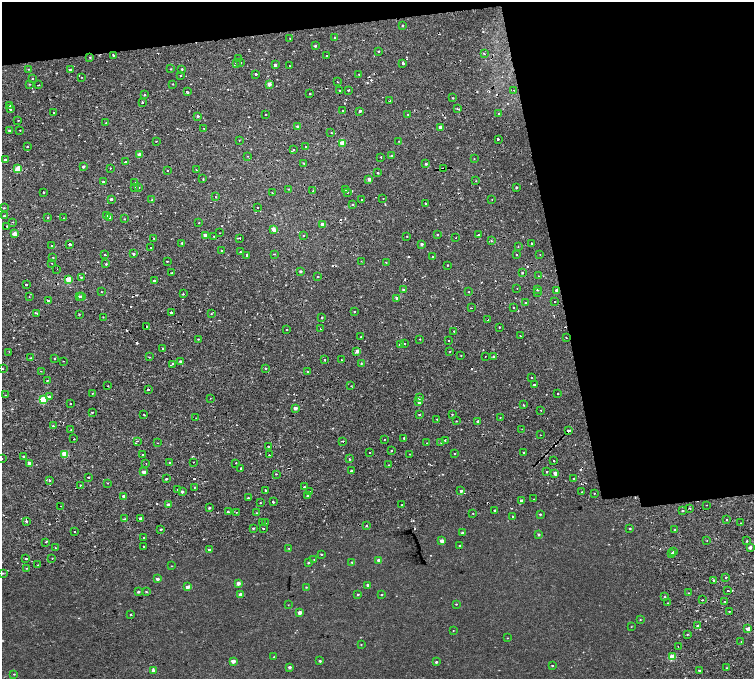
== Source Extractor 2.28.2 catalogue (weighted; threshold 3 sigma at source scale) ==
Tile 3 of 4 x 4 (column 3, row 1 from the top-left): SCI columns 3080-4583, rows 4261-5614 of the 6160 x 5854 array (HDU 1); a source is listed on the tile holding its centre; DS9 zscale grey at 2 x 2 block average (1 PNG px = mean of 2 x 2 image px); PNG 756 x 681 px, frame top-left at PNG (2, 2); each listed source drawn as its Kron ellipse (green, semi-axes under 4 px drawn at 4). Shown black and unused: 24% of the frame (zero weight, under 2 of 4 exposures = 6% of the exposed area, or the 3 px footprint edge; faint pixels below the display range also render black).
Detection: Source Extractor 2.28.2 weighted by HDU 2 'WHT'; one run over the whole footprint, this tile lists its part. Background 0.00157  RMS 0.0035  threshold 0.0158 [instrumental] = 3 sigma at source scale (4.5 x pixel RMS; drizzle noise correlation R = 1.50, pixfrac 1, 0.0396/0.0396 arcsec/px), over >= 5 px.
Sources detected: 453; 47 cosmic-ray / hot-pixel residue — neither listed nor drawn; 2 coinciding with a brighter row at this scale — not listed separately; the other 404 listed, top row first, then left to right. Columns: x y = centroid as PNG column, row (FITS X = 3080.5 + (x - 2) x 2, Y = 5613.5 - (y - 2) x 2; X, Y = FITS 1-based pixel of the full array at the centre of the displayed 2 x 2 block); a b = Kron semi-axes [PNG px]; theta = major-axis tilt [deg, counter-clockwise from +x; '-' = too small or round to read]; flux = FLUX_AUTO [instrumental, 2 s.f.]
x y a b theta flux
403 25 2 2 - 0.87
290 38 2 2 - 0.5
335 38 2 2 - 1.3
315 46 2 2 - 1.2
379 51 3 2 - 0.81
484 54 2 2 - 2.5
113 55 2 2 - 5.9
327 56 2 2 - 1
90 57 2 2 - 0.83
239 59 2 2 - 0.59
236 63 2 2 - 0.76
240 63 2 2 - 0.43
403 63 2 2 - 4.6
275 65 2 2 - 2.1
289 66 2 2 - 0.35
28 69 2 2 - 0.37
171 69 2 2 - 0.37
182 69 2 2 - 0.69
70 70 2 2 - 1.8
256 74 2 2 - 7
359 74 2 2 - 0.44
180 75 2 2 - 1.7
82 77 2 2 - 1.2
32 79 2 2 - 1.4
337 82 2 2 - 0.33
30 84 3 2 - 0.4
173 84 2 2 - 0.61
269 84 2 2 - 6.1
38 85 2 2 - 3.2
348 90 2 2 - 2.6
514 90 2 2 - 0.32
187 91 2 2 - 0.63
339 91 2 2 - 2.7
310 94 2 2 - 0.65
144 95 2 2 - 0.65
453 98 2 2 - 0.49
389 101 2 2 - 1.3
142 102 2 2 - 1.9
10 105 2 2 - 1.8
10 109 2 2 - 1.3
458 109 2 2 - 1.7
343 111 2 2 - 1.9
360 111 2 2 - 1.7
54 113 2 2 - 0.97
499 113 2 2 - 1.9
265 114 2 2 - 1.2
408 114 3 2 - 0.38
198 116 3 2 - 1.3
18 120 2 2 - 0.74
106 123 2 2 - 0.47
298 127 2 2 - 2.1
440 127 2 2 - 2.3
204 128 2 2 - 0.82
9 130 2 2 - 0.8
20 130 2 2 - 2.8
331 133 2 2 - 0.7
498 139 2 2 - 2.5
239 140 2 2 - 0.38
156 141 2 2 - 0.32
399 141 2 2 - 0.3
342 143 3 2 - 16
27 147 2 2 - 0.56
305 147 2 2 - 0.8
293 150 2 2 - 0.75
139 155 2 2 - 7.6
247 156 2 2 - 0.36
392 156 3 2 - 0.83
381 157 2 2 - 1.2
474 159 2 2 - 0.28
5 160 2 2 - 1.9
125 162 2 2 - 1.9
304 163 2 2 - 1.9
426 164 2 2 - 0.93
83 166 3 2 - 1.1
110 168 2 2 - 0.62
443 168 2 2 - 2.7
18 169 2 2 - 14
196 170 2 2 - 0.61
168 171 2 2 - 0.58
378 173 2 2 - 0.73
203 179 2 2 - 0.67
369 179 2 2 - 3.7
103 181 2 2 - 6.7
476 181 2 2 - 0.32
134 182 2 2 - 0.54
135 187 2 2 - 0.43
516 187 2 2 - 1
139 188 2 2 - 0.62
288 189 2 2 - 0.34
346 189 3 2 - 0.51
313 191 2 2 - 0.44
347 192 2 2 - 5.5
43 193 2 2 - 13
272 193 2 2 - 0.31
216 197 2 2 - 0.43
383 198 2 2 - 0.85
111 199 2 2 - 1.5
152 199 3 2 - 0.34
362 199 2 2 - 1.1
492 199 2 2 - 0.59
425 203 2 2 - 1.1
353 204 3 2 - 0.6
257 207 2 2 - 0.72
4 208 2 2 - 0.57
4 216 2 2 - 0.84
107 216 2 2 - 1.9
48 217 2 2 - 1.1
110 217 2 2 - 2.1
64 218 2 2 - 0.65
124 219 2 2 - 0.37
13 222 2 2 - 0.58
199 223 2 2 - 1.4
322 224 2 2 - 4
7 226 2 2 - 5.4
273 229 4 3 - 5.4
220 233 2 2 - 0.34
15 234 2 2 - 7.5
479 234 2 2 - 1.3
205 235 2 2 - 4.7
304 235 2 2 - 0.48
437 235 2 2 - 0.9
214 236 2 2 - 12
407 236 2 2 - 0.38
154 238 2 2 - 1
240 238 2 2 - 1
456 238 2 2 - 0.48
491 240 3 2 - 0.58
182 243 3 2 - 0.82
532 243 2 2 - 0.62
70 244 2 2 - 9.9
422 244 2 2 - 2.1
52 246 2 2 - 2.8
151 247 2 2 - 0.95
518 247 2 2 - 0.41
222 250 2 2 - 1.6
240 252 2 2 - 1.2
105 254 2 2 - 2.4
134 254 3 2 - 1.4
274 254 3 2 - 0.51
247 255 2 2 - 1.7
517 255 2 2 - 0.71
540 255 2 2 - 0.49
432 256 2 2 - 0.59
53 257 2 2 - 0.43
167 261 2 2 - 1.5
361 261 2 2 - 0.42
52 263 2 2 - 1.8
386 263 2 2 - 1.2
106 264 2 2 - 0.71
448 265 2 2 - 0.45
57 269 2 2 - 0.3
300 271 2 2 - 1.6
172 273 2 2 - 2
522 273 2 2 - 0.67
539 276 2 2 - 0.5
81 277 3 2 - 0.61
318 277 2 2 - 0.43
68 280 3 2 - 10
154 281 2 2 - 2
26 285 2 2 - 2.6
517 289 2 2 - 1.8
537 289 2 2 - 1.2
404 290 2 2 - 2.5
556 290 2 2 - 1.5
101 292 2 2 - 0.53
469 292 2 2 - 1.5
538 292 2 2 - 0.43
183 294 2 2 - 0.64
79 296 2 2 - 1.1
81 296 2 2 - 1.7
29 297 2 2 - 0.58
397 298 2 2 - 3.3
48 301 2 2 - 3.8
555 302 2 2 - 2
526 303 2 2 - 0.75
471 308 2 2 - 1.2
513 308 2 2 - 1.2
171 312 2 2 - 3.7
355 312 2 2 - 0.51
37 313 3 2 - 0.98
79 314 2 2 - 0.47
211 314 2 2 - 0.44
103 317 2 2 - 0.31
322 318 2 2 - 0.68
488 320 2 2 - 1.5
147 326 2 2 - 9.5
499 327 2 2 - 0.52
320 329 2 2 - 1.4
287 330 2 2 - 0.76
454 331 2 2 - 0.35
520 336 2 2 - 1.6
361 337 2 2 - 0.64
566 337 2 2 - 0.48
198 339 2 2 - 0.44
420 339 2 2 - 0.37
449 341 2 2 - 0.66
405 343 2 2 - 0.97
401 345 2 2 - 3
162 349 2 2 - 0.67
357 351 2 2 - 7.1
450 351 2 2 - 0.38
9 352 2 2 - 0.64
461 355 2 2 - 0.34
485 356 2 2 - 0.3
493 356 2 2 - 0.81
149 357 3 2 - 0.56
30 358 3 2 - 0.47
55 358 2 2 - 2.7
325 360 2 2 - 0.5
341 360 2 2 - 0.6
63 361 2 2 - 1
180 361 2 2 - 1.1
361 363 2 2 - 0.55
173 364 2 2 - 1.6
266 368 2 2 - 0.66
2 369 2 2 - 0.5
41 371 2 2 - 0.54
308 372 2 2 - 0.87
531 378 2 2 - 1.4
47 380 2 2 - 0.38
534 385 2 2 - 1.2
108 386 2 2 - 0.3
351 386 2 2 - 0.35
148 389 2 2 - 4.1
92 393 2 2 - 0.42
558 393 2 2 - 0.48
6 395 2 2 - 0.54
49 397 3 3 - 1.2
210 398 2 2 - 0.31
419 398 2 2 - 1.9
43 400 3 3 - 31
419 401 2 2 - 5.8
70 403 2 2 - 1.1
524 405 2 2 - 1
295 408 2 2 - 3.4
541 410 2 2 - 0.93
92 412 2 2 - 0.98
452 414 2 2 - 1.3
144 415 2 2 - 1.2
419 415 2 2 - 0.68
196 418 2 2 - 0.47
500 418 2 2 - 0.4
437 419 2 2 - 0.4
456 421 2 2 - 0.4
477 421 2 2 - 1
53 426 2 2 - 0.71
71 429 2 2 - 1.2
522 429 2 2 - 0.36
569 430 3 2 - 2
540 435 2 2 - 0.82
404 438 2 2 - 2.1
74 439 2 2 - 0.54
384 439 2 2 - 2.6
445 440 2 2 - 2.4
137 441 2 2 - 0.54
343 441 2 2 - 1.2
158 443 2 2 - 0.35
427 443 2 2 - 0.44
441 443 2 2 - 0.59
268 446 2 2 - 0.77
392 451 2 2 - 0.7
369 452 2 2 - 0.38
524 452 2 2 - 0.49
455 453 2 2 - 3.6
65 454 3 2 - 18
409 454 2 2 - 0.53
143 455 2 2 - 2.2
269 455 2 2 - 0.63
23 456 2 2 - 1
2 459 2 2 - 1.4
349 459 2 2 - 0.9
554 461 2 2 - 1.5
193 462 2 2 - 0.47
29 463 2 2 - 4.7
146 463 2 2 - 0.3
170 463 3 2 - 0.74
236 463 2 2 - 1.7
389 465 2 2 - 0.59
241 468 2 2 - 1.1
351 470 2 2 - 2.5
144 472 2 2 - 4.1
547 472 2 2 - 0.72
555 473 2 2 - 5.8
276 474 2 2 - 3.4
88 477 2 2 - 3.5
166 479 2 2 - 0.74
574 479 2 2 - 0.69
49 480 2 2 - 2.4
107 483 2 2 - 0.53
80 485 2 2 - 0.51
195 487 2 2 - 1.2
304 487 2 2 - 1.6
177 490 2 2 - 0.81
265 490 2 2 - 1.1
310 491 2 2 - 1.1
461 491 2 2 - 1.6
182 492 2 2 - 2.6
582 492 2 2 - 0.27
594 493 2 2 - 0.4
123 496 3 2 - 7.1
308 496 2 2 - 1.5
248 498 2 2 - 1.5
534 499 2 2 - 0.32
522 501 2 2 - 3.3
273 502 2 2 - 1.8
260 503 2 2 - 0.58
168 505 2 2 - 2.9
402 505 2 2 - 0.49
707 505 2 2 - 1.9
60 506 2 2 - 1.4
209 508 2 2 - 0.89
690 508 2 2 - 0.66
495 510 2 2 - 1
228 511 2 2 - 2.7
682 511 2 2 - 0.62
236 512 3 2 - 0.37
256 513 3 2 - 0.54
473 513 2 2 - 0.31
540 514 2 2 - 0.65
513 516 2 2 - 0.38
125 519 2 2 - 0.53
140 519 2 2 - 4.2
727 519 2 2 - 0.55
26 521 2 2 - 2.9
262 523 2 2 - 1.5
265 523 2 2 - 0.48
741 523 3 2 - 0.42
367 525 3 2 - 0.57
253 528 2 2 - 0.87
630 528 2 2 - 0.64
161 529 2 2 - 0.69
263 529 2 2 - 1.4
675 530 2 2 - 0.37
75 532 2 2 - 27
462 533 2 2 - 1
539 534 3 2 - 1
144 538 2 2 - 0.9
707 540 2 2 - 0.35
442 541 2 2 - 3.9
747 541 3 2 - 0.78
46 542 2 2 - 1.3
460 546 2 2 - 0.65
55 547 2 2 - 0.57
143 547 2 2 - 1.7
750 547 3 2 - 2.6
289 548 3 2 - 0.38
209 550 3 2 - 1.3
674 552 2 2 - 0.66
672 553 2 2 - 3.4
321 554 3 2 - 0.5
52 558 2 2 - 0.46
26 559 2 2 - 3.7
314 559 3 2 - 0.33
379 560 2 2 - 4
352 562 3 2 - 0.63
308 563 3 2 - 0.63
38 565 2 2 - 0.29
172 566 2 2 - 0.37
27 568 2 2 - 0.4
2 573 4 2 - 0.57
725 577 2 2 - 0.47
157 579 2 2 - 2.6
714 580 3 2 - 2.1
238 583 2 2 - 5.3
368 585 3 3 - 1.4
187 587 2 2 - 4.5
306 587 3 2 - 0.41
728 591 2 2 - 2
138 592 3 2 - 1.2
146 592 3 2 - 0.54
689 593 2 2 - 0.76
240 594 3 2 - 3.5
358 594 3 2 - 0.82
381 595 2 2 - 0.5
665 597 2 2 - 0.88
702 600 2 2 - 0.58
725 601 2 2 - 0.66
668 603 2 2 - 0.77
456 604 2 2 - 0.43
288 605 2 2 - 0.2
729 611 2 2 - 0.46
299 613 2 2 - 5.1
130 615 2 2 - 0.42
640 620 2 2 - 0.37
698 626 2 2 - 1.4
631 627 2 2 - 0.28
748 629 3 2 - 6.8
453 631 2 2 - 0.3
687 634 3 2 - 0.43
507 638 2 2 - 0.33
741 642 2 2 - 5.5
361 645 2 2 - 0.35
678 647 2 2 - 0.47
274 657 2 2 - 0.53
672 657 3 2 - 19
233 661 2 2 - 5.8
320 661 3 2 - 1
436 662 2 2 - 1.1
552 665 2 2 - 0.59
290 667 3 2 - 1.9
727 668 2 2 - 0.93
153 670 3 3 - 1.7
699 671 2 2 - 1.2
14 674 3 2 - 0.41
Overlapping masked pixels (flux is a lower limit): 6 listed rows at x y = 339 91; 443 168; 68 280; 488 320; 148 389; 569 430
Isophote crosses this tile's border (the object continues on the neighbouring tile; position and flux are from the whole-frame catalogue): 2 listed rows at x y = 2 459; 2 573
Diffuse or blended objects may show on this block-average render without a row.